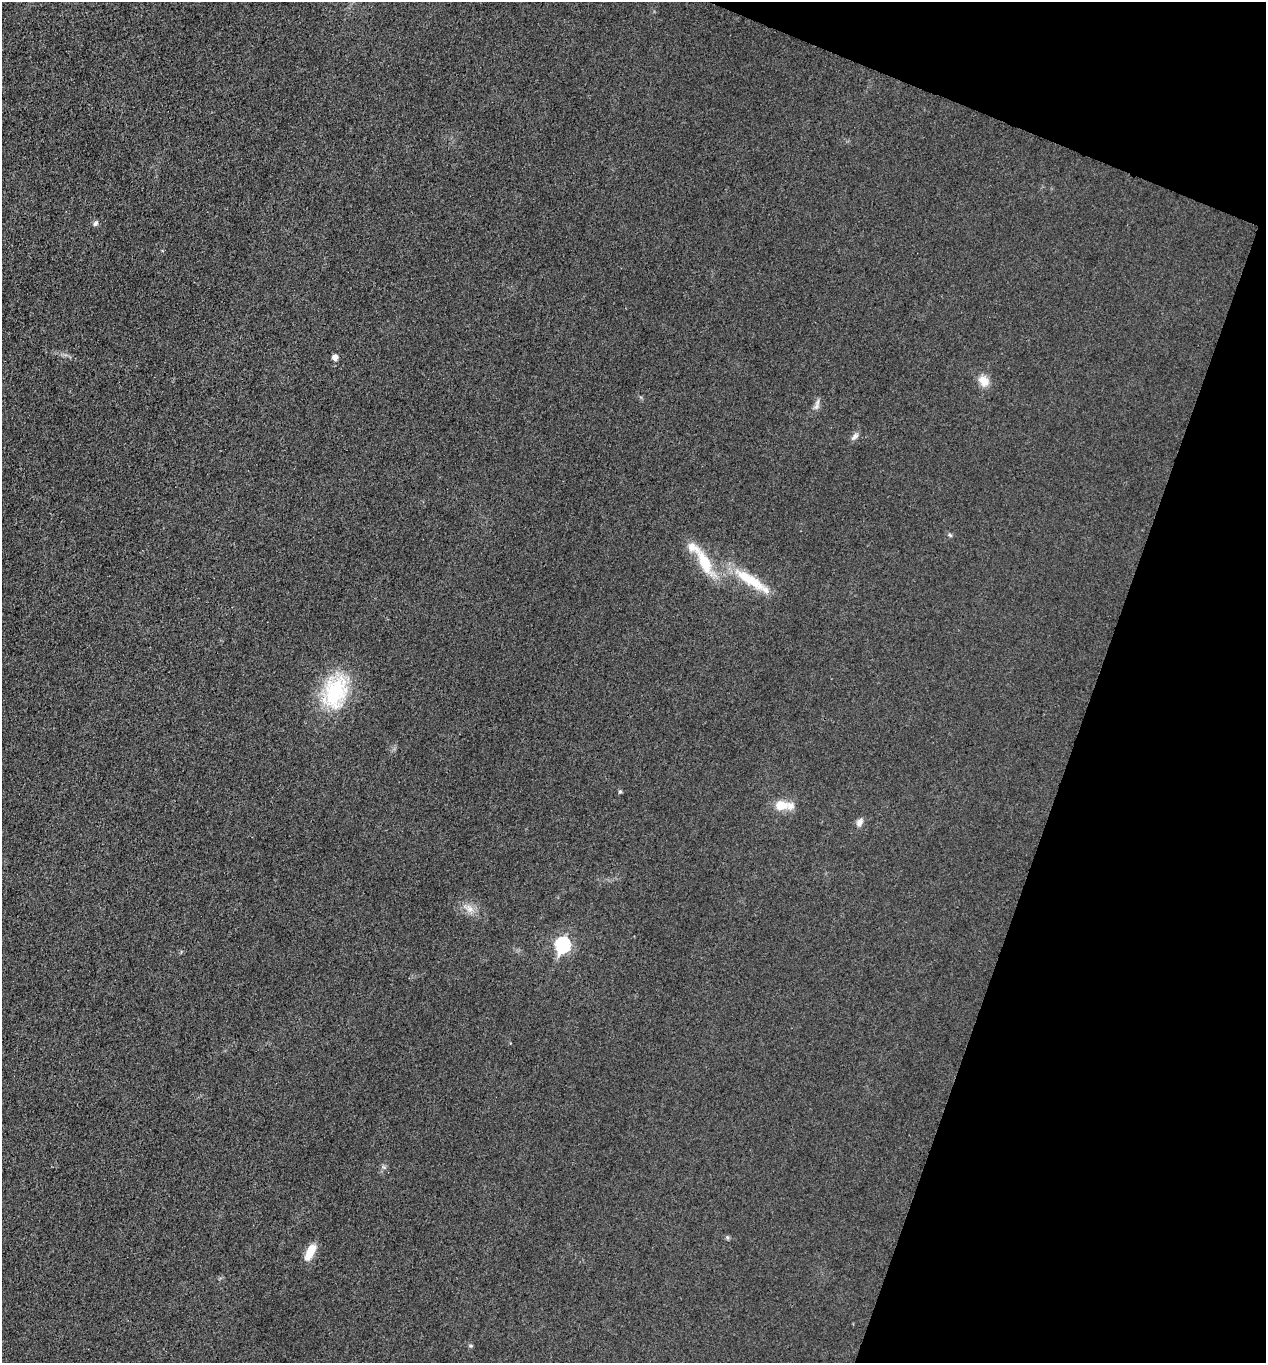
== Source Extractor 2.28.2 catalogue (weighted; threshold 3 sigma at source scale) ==
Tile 8 of 4 x 4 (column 4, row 2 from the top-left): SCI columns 4066-5329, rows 2723-4083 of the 5466 x 5451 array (HDU 1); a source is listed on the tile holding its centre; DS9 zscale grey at full resolution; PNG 1268 x 1365 px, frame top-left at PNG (2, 2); no overlay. Shown black and unused: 18% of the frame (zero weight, under 3 of 4 exposures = <1% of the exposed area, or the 3 px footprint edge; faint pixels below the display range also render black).
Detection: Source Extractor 2.28.2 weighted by HDU 2 'WHT'; one run over the whole footprint, this tile lists its part. Background 0.0176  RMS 0.006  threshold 0.0269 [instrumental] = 3 sigma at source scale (4.5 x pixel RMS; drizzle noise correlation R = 1.50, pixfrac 1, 0.05/0.05 arcsec/px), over >= 5 px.
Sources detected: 20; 3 inside a brighter listed object's ellipse — not listed separately; the other 17 listed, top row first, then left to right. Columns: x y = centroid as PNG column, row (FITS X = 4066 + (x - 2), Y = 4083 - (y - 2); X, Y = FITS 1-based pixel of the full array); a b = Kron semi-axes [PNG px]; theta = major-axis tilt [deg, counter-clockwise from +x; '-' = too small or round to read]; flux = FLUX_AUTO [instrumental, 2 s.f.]
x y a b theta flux
95 223 8 6 58 1.6
335 357 5 5 - 4
984 381 15 12 -50 6.5
816 406 11 5 66 2.4
855 436 12 6 44 2.2
950 535 6 4 -44 0.97
704 562 34 13 -66 20
750 580 47 11 -33 23
335 692 41 28 69 47
620 792 6 4 0 0.74
781 805 12 10 5 10
860 822 11 7 60 2.8
470 909 9 7 90 3.4
562 945 8 7 - 92
727 1237 6 5 - 0.95
310 1252 21 9 63 8.8
471 1346 6 4 -1 0.75